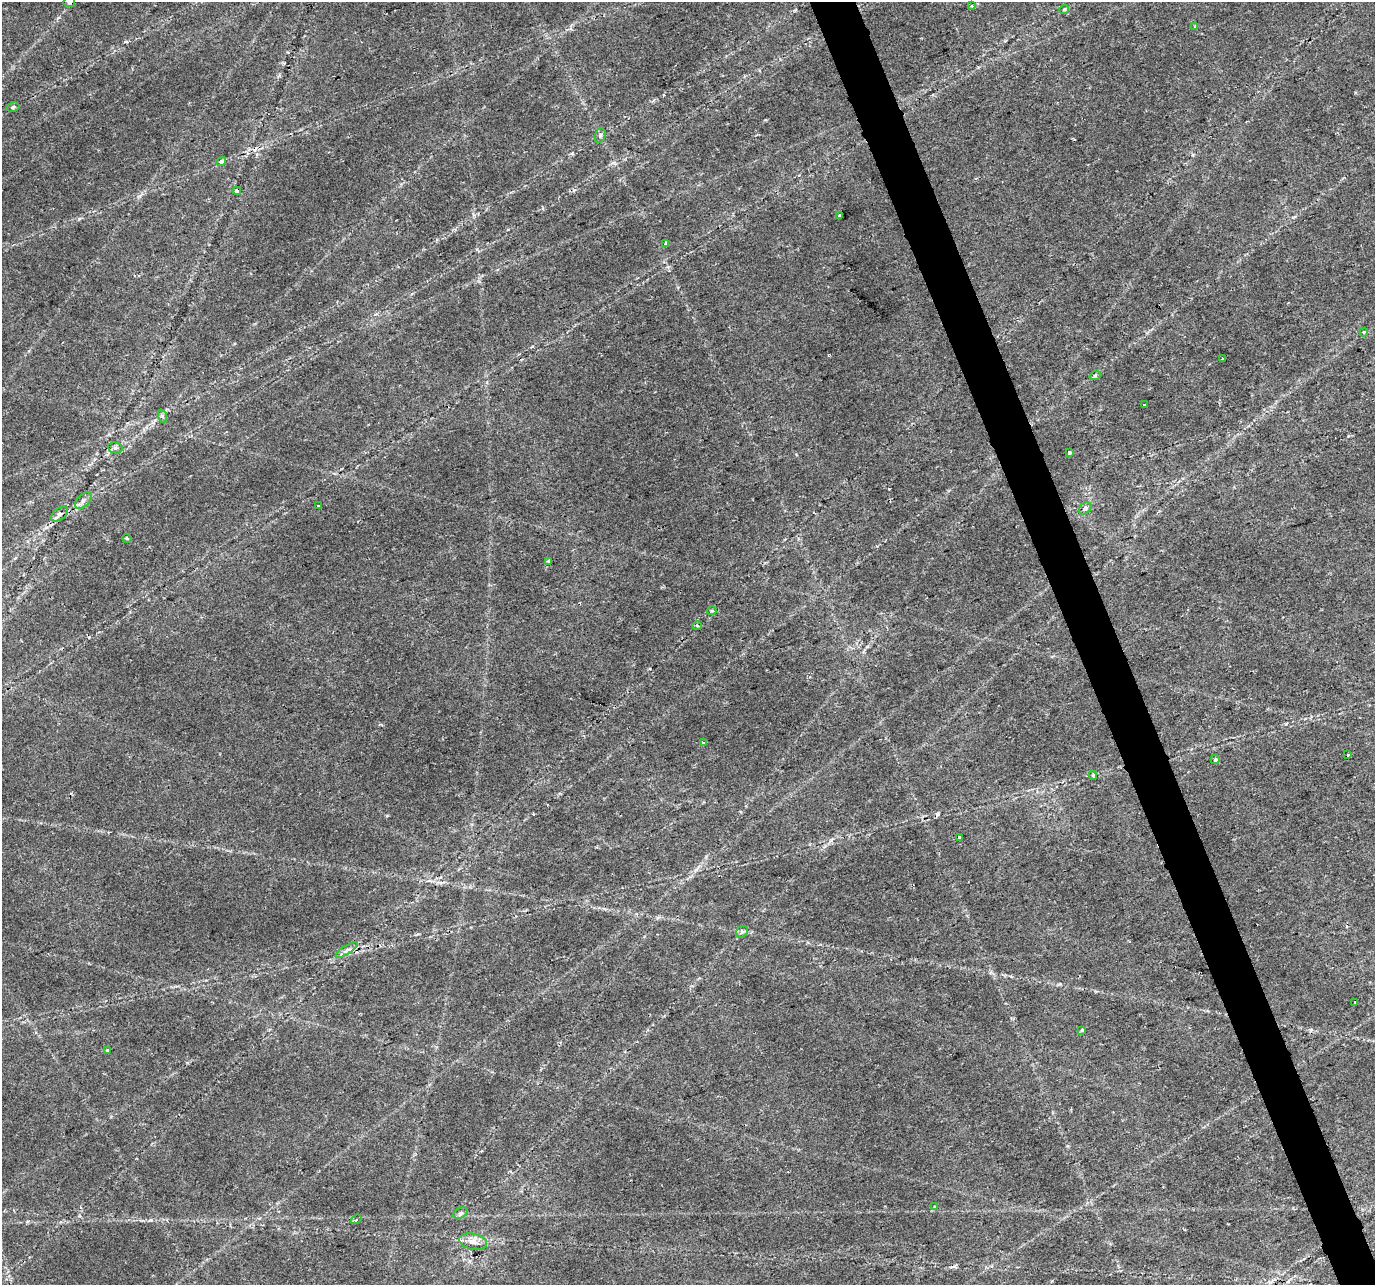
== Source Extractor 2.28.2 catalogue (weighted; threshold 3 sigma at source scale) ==
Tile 6 of 4 x 4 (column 2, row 2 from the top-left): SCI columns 1375-2747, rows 2693-3975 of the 5492 x 5329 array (HDU 1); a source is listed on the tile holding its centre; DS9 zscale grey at full resolution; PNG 1377 x 1287 px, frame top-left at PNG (2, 2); each listed source drawn as its Kron ellipse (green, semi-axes under 4 px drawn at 4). Shown black and unused: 3% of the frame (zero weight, under 2 of 3 exposures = <1% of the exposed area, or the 3 px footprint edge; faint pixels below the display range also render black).
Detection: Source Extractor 2.28.2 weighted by HDU 2 'WHT'; one run over the whole footprint, this tile lists its part. Background 0.0273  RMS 0.0036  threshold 0.0163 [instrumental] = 3 sigma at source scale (4.5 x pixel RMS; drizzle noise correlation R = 1.50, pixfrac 1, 0.0396/0.0396 arcsec/px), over >= 5 px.
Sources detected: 43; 4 cosmic-ray / hot-pixel residue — neither listed nor drawn; the other 39 listed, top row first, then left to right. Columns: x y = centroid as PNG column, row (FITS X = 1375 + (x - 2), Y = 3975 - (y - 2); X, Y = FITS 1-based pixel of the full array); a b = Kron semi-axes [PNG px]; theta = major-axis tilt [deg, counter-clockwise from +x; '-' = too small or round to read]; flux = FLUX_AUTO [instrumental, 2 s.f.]
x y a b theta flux
69 2 6 5 - 0.85
971 6 4 3 - 0.67
1064 9 5 4 - 0.53
1194 26 4 3 - 0.55
13 107 6 4 13 0.73
600 135 7 5 71 0.78
221 162 5 4 - 1.1
237 191 4 3 - 3.3
839 216 3 3 - 1.8
666 243 4 3 - 1.7
1364 332 4 4 - 0.44
1223 359 3 2 - 0.26
1095 376 6 4 19 0.49
1144 405 3 3 - 1.2
162 416 7 4 -71 0.64
115 448 7 5 -5 0.92
1070 452 3 3 - 1.7
83 500 10 6 45 1.4
318 506 3 3 - 3.5
1085 508 7 5 43 1.1
59 514 10 5 37 1.3
127 538 5 3 - 0.54
549 561 4 4 - 2
712 611 5 4 - 0.51
697 626 5 4 - 0.58
703 743 4 3 - 0.68
1348 755 3 3 - 5
1215 759 5 4 - 0.73
1093 775 4 3 - 0.48
959 837 3 3 - 1.5
742 932 6 5 - 0.83
347 950 13 3 32 1.3
1355 1002 3 3 - 0.87
1082 1030 4 4 - 0.48
108 1051 3 3 - 1
935 1206 4 3 - 0.65
461 1213 7 5 27 0.96
356 1219 6 3 36 0.66
473 1242 14 8 -12 2.8
Isophote crosses this tile's border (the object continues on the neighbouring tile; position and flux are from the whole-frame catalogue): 1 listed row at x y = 69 2
Unlisted compact peaks at least as high as the median listed source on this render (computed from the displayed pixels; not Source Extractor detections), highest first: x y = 151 1220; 889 489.